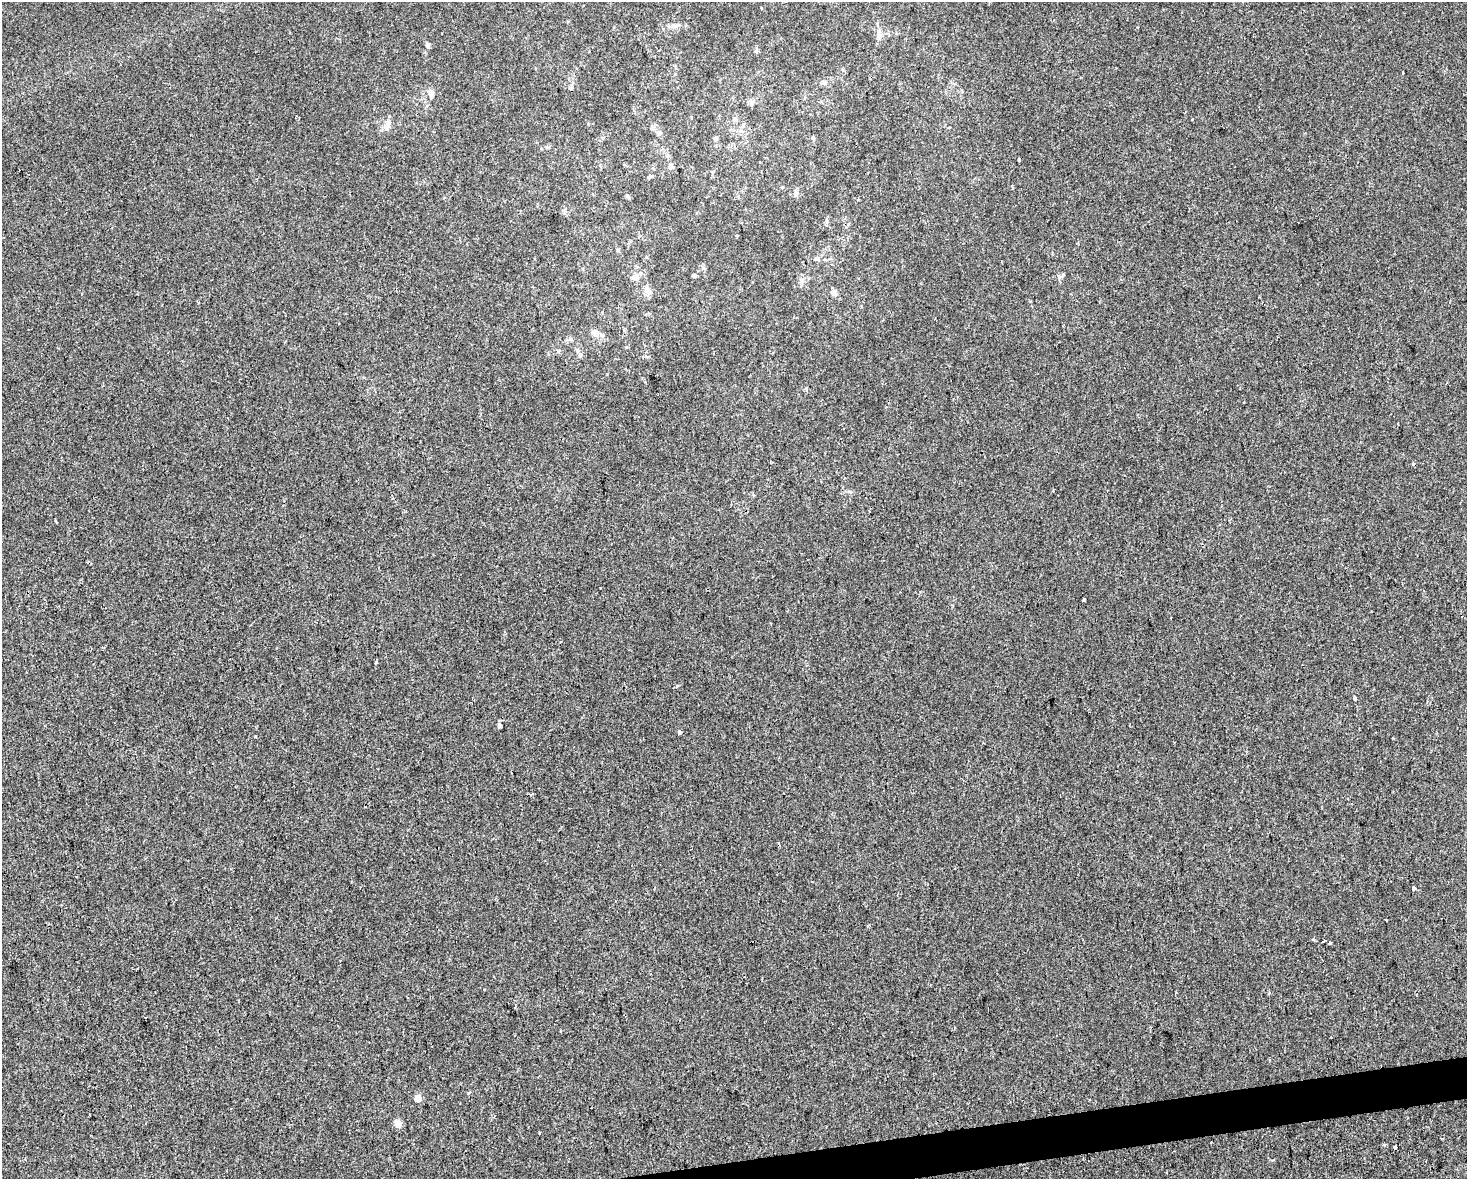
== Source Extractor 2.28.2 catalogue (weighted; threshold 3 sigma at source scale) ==
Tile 5 of 3 x 4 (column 2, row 2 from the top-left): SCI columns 1483-2947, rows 2357-3533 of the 4473 x 4711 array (HDU 1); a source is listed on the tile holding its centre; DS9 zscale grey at full resolution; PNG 1469 x 1181 px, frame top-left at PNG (2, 2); no overlay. Shown black and unused: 2% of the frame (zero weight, under 2 of 3 exposures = <1% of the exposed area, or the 3 px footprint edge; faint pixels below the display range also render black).
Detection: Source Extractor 2.28.2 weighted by HDU 2 'WHT'; one run over the whole footprint, this tile lists its part. Background -6.59e-04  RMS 0.0042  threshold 0.0191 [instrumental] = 3 sigma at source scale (4.5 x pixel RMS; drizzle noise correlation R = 1.50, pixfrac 1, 0.0396/0.0396 arcsec/px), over >= 5 px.
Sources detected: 49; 3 cosmic-ray / hot-pixel residue — not listed; the other 46 listed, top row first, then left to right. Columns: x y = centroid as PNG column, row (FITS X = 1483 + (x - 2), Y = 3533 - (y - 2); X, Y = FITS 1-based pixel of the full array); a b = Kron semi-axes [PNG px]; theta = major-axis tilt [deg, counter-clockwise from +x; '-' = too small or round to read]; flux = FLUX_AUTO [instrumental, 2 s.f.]
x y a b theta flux
673 26 8 7 - 1.6
879 35 14 7 90 2.6
428 45 9 4 -79 0.84
756 51 6 5 - 0.66
1403 73 3 2 - 0.45
823 82 9 5 4 1.1
430 93 11 6 89 1.8
735 119 7 5 -1 0.89
387 125 16 7 72 2.7
658 133 7 5 -1 0.89
813 138 5 4 - 0.57
716 139 6 5 - 0.71
547 147 6 4 -43 0.53
1019 160 4 3 - 3.3
670 166 8 6 -85 1.2
649 177 7 4 40 0.68
796 193 10 5 -89 1.1
628 197 6 5 - 0.71
827 221 6 4 -87 0.75
618 250 5 4 - 0.53
694 275 5 5 - 0.58
635 277 12 7 -16 2
802 281 7 7 - 1.3
648 291 16 7 -55 2.3
833 292 7 7 - 1.5
595 333 12 9 -31 2.8
570 339 6 5 - 0.79
577 350 6 4 -46 0.8
1244 402 2 2 - 0.4
56 520 3 2 - 0.6
1084 600 4 3 - 1.5
376 662 3 3 - 0.43
1355 698 3 3 - 2.3
499 726 4 3 - 1.7
680 732 3 3 - 2.2
256 737 3 3 - 0.57
531 794 5 3 - 0.47
1414 888 4 3 - 3
1324 941 4 3 - 2.1
1330 942 3 3 - 1.7
484 989 3 3 - 1.8
468 1093 4 3 - 0.79
418 1098 4 4 - 5.8
398 1123 4 4 - 7
539 1132 3 3 - 0.94
1395 1147 4 3 - 3.6
Unlisted compact peaks at least as high as the median listed source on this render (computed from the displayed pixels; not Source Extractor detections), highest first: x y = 1313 939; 1192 119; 1059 277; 1384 1145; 806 388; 1273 1160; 677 685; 600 588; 1030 301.